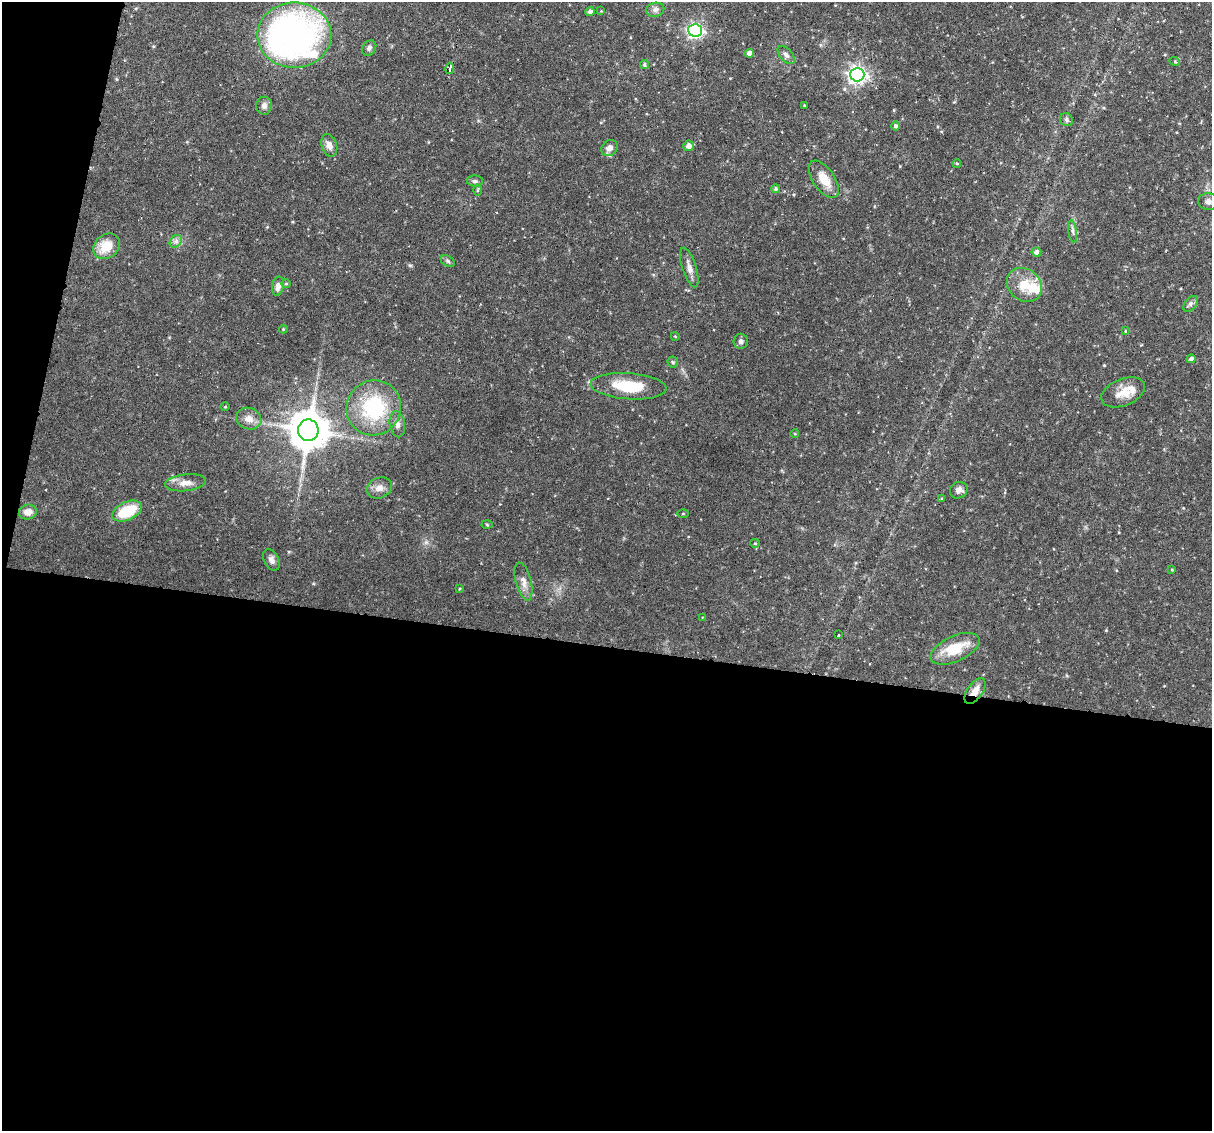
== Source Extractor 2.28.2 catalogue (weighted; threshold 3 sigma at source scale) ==
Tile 13 of 4 x 4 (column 1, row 4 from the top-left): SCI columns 1-1210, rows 113-1241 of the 4839 x 4860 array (HDU 1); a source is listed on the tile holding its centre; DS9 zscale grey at full resolution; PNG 1214 x 1133 px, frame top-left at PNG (2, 2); each listed source drawn as its Kron ellipse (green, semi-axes under 4 px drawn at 4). Shown black and unused: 45% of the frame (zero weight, under 3 of 6 exposures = <1% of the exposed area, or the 3 px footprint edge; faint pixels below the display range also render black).
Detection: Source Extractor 2.28.2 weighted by HDU 2 'WHT'; one run over the whole footprint, this tile lists its part. Background 0.0523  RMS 0.0048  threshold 0.0198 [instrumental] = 3 sigma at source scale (4.09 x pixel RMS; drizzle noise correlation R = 1.36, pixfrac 0.8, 0.05/0.05 arcsec/px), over >= 5 px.
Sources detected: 70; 3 cosmic-ray / hot-pixel residue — neither listed nor drawn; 1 inside a brighter listed object's ellipse — not listed separately; the other 66 listed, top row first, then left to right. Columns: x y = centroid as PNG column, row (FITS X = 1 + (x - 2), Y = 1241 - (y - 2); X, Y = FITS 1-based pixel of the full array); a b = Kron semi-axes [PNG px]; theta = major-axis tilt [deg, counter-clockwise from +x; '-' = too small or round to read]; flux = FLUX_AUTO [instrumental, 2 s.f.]
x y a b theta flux
655 10 9 7 13 1.6
590 11 5 4 - 1.3
601 11 3 3 - 0.28
695 30 7 6 - 110
294 35 37 32 0 160
369 48 8 6 54 1.2
749 53 4 4 - 2.2
786 55 11 6 -48 1.6
1175 62 5 3 - 0.43
644 65 4 4 - 0.81
450 68 6 3 79 22
857 75 7 7 - 180
804 105 3 2 - 0.31
264 106 9 8 - 2.1
1066 120 7 6 - 1.2
896 126 4 4 - 0.82
329 145 11 7 -73 2.8
688 146 5 5 - 2.3
609 148 9 7 46 2.6
957 163 4 3 - 0.5
824 179 21 10 -56 7.1
475 181 8 5 -2 0.99
776 189 4 4 - 0.74
478 190 5 3 - 0.52
1208 202 10 8 -7 2.4
1073 232 11 4 -81 1.2
176 241 7 5 47 1.3
107 246 14 11 38 9.1
1036 252 5 4 - 1.8
448 261 7 5 -28 0.89
689 268 20 7 -73 2.9
286 284 5 3 - 0.41
1024 285 19 15 -41 9.3
278 286 9 6 79 2.3
1190 304 9 5 50 1.3
283 329 4 3 - 0.43
1125 331 4 3 - 0.32
675 336 4 3 - 0.31
741 341 7 7 - 1.3
1191 359 4 4 - 1.4
673 362 5 5 - 0.59
629 386 38 13 -4 17
1123 392 23 13 22 7.3
225 407 5 3 - 0.38
374 408 28 27 - 35
249 419 13 10 -20 3.7
397 424 13 7 -80 2.1
308 430 11 10 - 1400
795 434 4 3 - 0.38
185 483 20 8 6 4
379 488 13 10 23 3.1
959 490 9 8 - 2.1
942 499 4 4 - 0.67
127 511 16 9 24 16
28 512 9 7 16 3.3
683 513 5 3 - 0.42
487 524 5 3 - 0.45
755 543 5 4 - 0.45
271 560 11 7 -62 1.9
1172 570 4 3 - 0.42
523 581 19 7 -75 3.2
459 589 4 3 - 0.39
702 617 3 2 - 0.3
838 635 3 2 - 0.48
955 649 26 12 25 13
975 691 15 7 55 3.9
Overlapping masked pixels (flux is a lower limit): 1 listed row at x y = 975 691
Unlisted compact peaks at least as high as the median listed source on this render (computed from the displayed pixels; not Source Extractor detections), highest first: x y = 410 265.